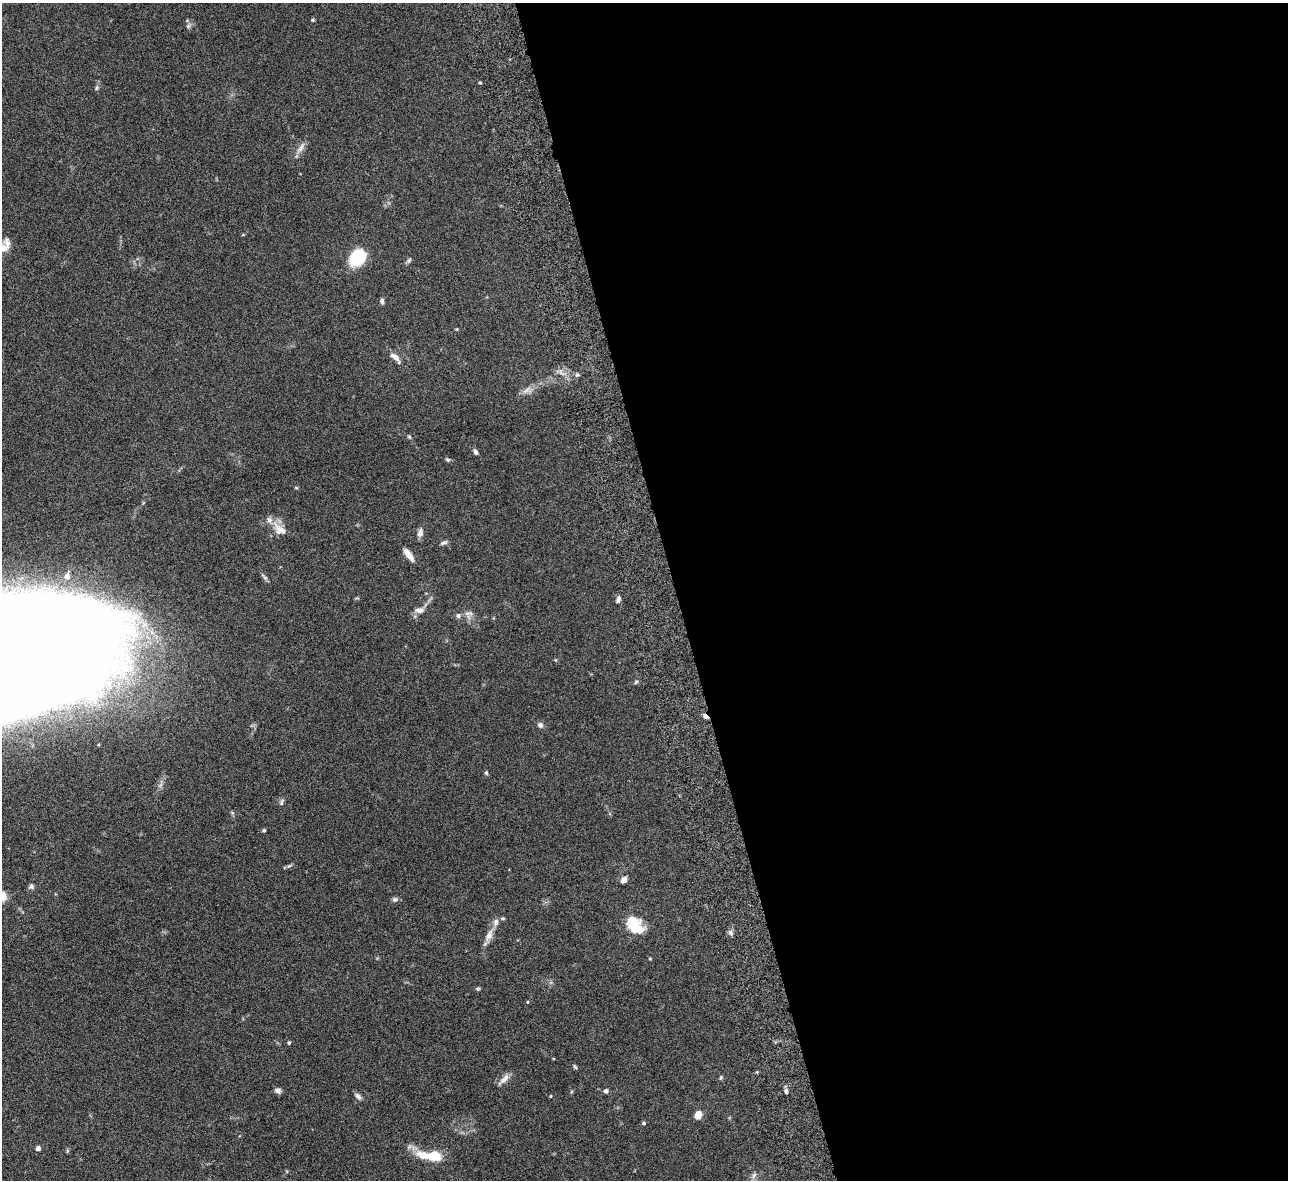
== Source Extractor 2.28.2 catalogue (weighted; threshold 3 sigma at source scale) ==
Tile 8 of 4 x 4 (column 4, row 2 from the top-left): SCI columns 3915-5200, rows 2642-3819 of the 5257 x 5162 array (HDU 1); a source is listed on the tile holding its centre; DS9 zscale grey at full resolution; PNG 1290 x 1182 px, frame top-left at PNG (2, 3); no overlay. Shown black and unused: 48% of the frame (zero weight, under 6 of 12 exposures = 3% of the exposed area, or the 3 px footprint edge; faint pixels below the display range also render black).
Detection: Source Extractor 2.28.2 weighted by HDU 2 'WHT'; one run over the whole footprint, this tile lists its part. Background 0.125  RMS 0.0034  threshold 0.0139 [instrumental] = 3 sigma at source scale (4.09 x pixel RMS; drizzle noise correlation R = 1.36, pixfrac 0.8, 0.05/0.05 arcsec/px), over >= 5 px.
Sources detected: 59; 1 inside a brighter object's white glare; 1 cosmic-ray / hot-pixel residue — not listed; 2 inside a brighter listed object's ellipse — not listed separately; the other 55 listed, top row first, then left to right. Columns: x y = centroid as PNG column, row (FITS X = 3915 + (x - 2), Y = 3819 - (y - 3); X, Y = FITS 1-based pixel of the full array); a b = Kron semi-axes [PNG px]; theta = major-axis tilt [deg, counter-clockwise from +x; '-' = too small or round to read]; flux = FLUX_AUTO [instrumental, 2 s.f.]
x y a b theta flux
312 20 5 4 - 0.37
188 26 6 5 - 0.64
97 88 7 5 55 0.62
301 148 16 7 56 1.9
4 246 20 12 61 4.2
358 257 12 9 50 29
409 260 8 4 63 0.59
382 301 6 5 - 0.75
457 329 4 4 - 0.27
395 357 18 7 -46 2.1
527 390 12 4 42 1.3
409 437 6 5 - 0.42
475 452 8 5 -66 0.78
447 460 6 5 - 0.48
296 488 5 3 - 0.32
279 529 23 12 -45 3.9
420 533 12 7 79 1.3
444 542 9 5 20 0.79
408 554 14 6 -53 3.2
67 576 7 7 - 1.5
618 599 9 5 73 0.81
419 610 12 8 5 1.8
467 613 10 4 -2 0.97
458 616 6 6 - 0.8
37 665 53 17 45 280
636 682 6 4 45 0.42
540 725 7 6 - 0.96
486 773 6 4 -69 0.44
282 802 10 4 76 0.64
264 830 4 4 - 0.44
624 880 6 5 - 1.8
31 886 7 6 - 0.71
395 899 8 6 1 0.79
503 918 6 4 -19 0.41
636 928 15 12 -10 8.8
730 932 8 4 -58 0.73
489 935 17 8 65 2.5
650 959 5 3 - 0.26
478 989 5 5 - 0.47
527 1002 4 3 - 0.24
289 1042 5 4 - 0.42
575 1067 6 4 -61 0.45
721 1077 6 3 71 0.34
503 1080 17 7 44 1.8
278 1091 8 6 -14 0.96
606 1091 4 4 - 1.3
786 1091 6 4 -84 0.85
358 1096 10 6 -47 1.1
551 1096 4 2 - 0.23
698 1115 7 6 - 3.6
644 1123 5 4 - 0.51
38 1148 4 4 - 1.8
67 1150 6 4 -73 0.37
423 1155 18 10 -15 5.2
434 1156 10 7 -5 10
Isophote crosses this tile's border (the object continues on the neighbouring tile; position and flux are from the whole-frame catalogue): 2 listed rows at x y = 4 246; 37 665